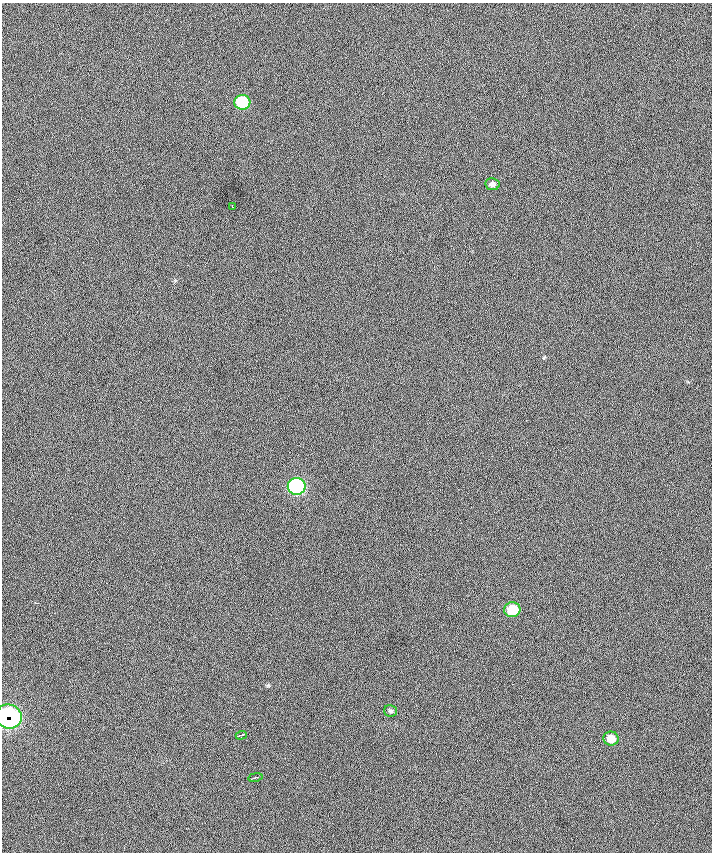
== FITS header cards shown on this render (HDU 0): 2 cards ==
NAXIS1  =                  710 /
NAXIS2  =                  850 /

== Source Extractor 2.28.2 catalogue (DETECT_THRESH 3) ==
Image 710 x 850 px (HDU 0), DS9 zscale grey, 1 PNG px = 1 image px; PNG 714 x 854 px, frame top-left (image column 1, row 850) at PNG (2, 3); each listed source drawn as its Kron ellipse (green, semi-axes under 4 px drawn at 4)
Background -6.97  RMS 43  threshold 129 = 3 sigma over >= 5 px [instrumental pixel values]
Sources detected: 11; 1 with non-positive FLUX_AUTO (blend fragments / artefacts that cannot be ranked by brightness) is neither listed nor drawn; the other 10 listed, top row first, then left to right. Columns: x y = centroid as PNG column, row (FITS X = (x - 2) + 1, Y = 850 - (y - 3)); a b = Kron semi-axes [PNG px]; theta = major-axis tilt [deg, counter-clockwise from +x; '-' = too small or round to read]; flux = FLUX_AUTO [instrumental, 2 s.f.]
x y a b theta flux
242 102 8 7 - 150000
492 184 7 6 - 10000
232 207 3 2 - 2100
297 486 9 8 - 470000
512 610 8 7 - 74000
390 711 6 6 - 5700
9 716 13 12 - 570000
241 735 5 2 - 3500
611 738 7 7 - 32000
255 777 7 2 10 3700
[1 non-positive-flux detection neither listed nor drawn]